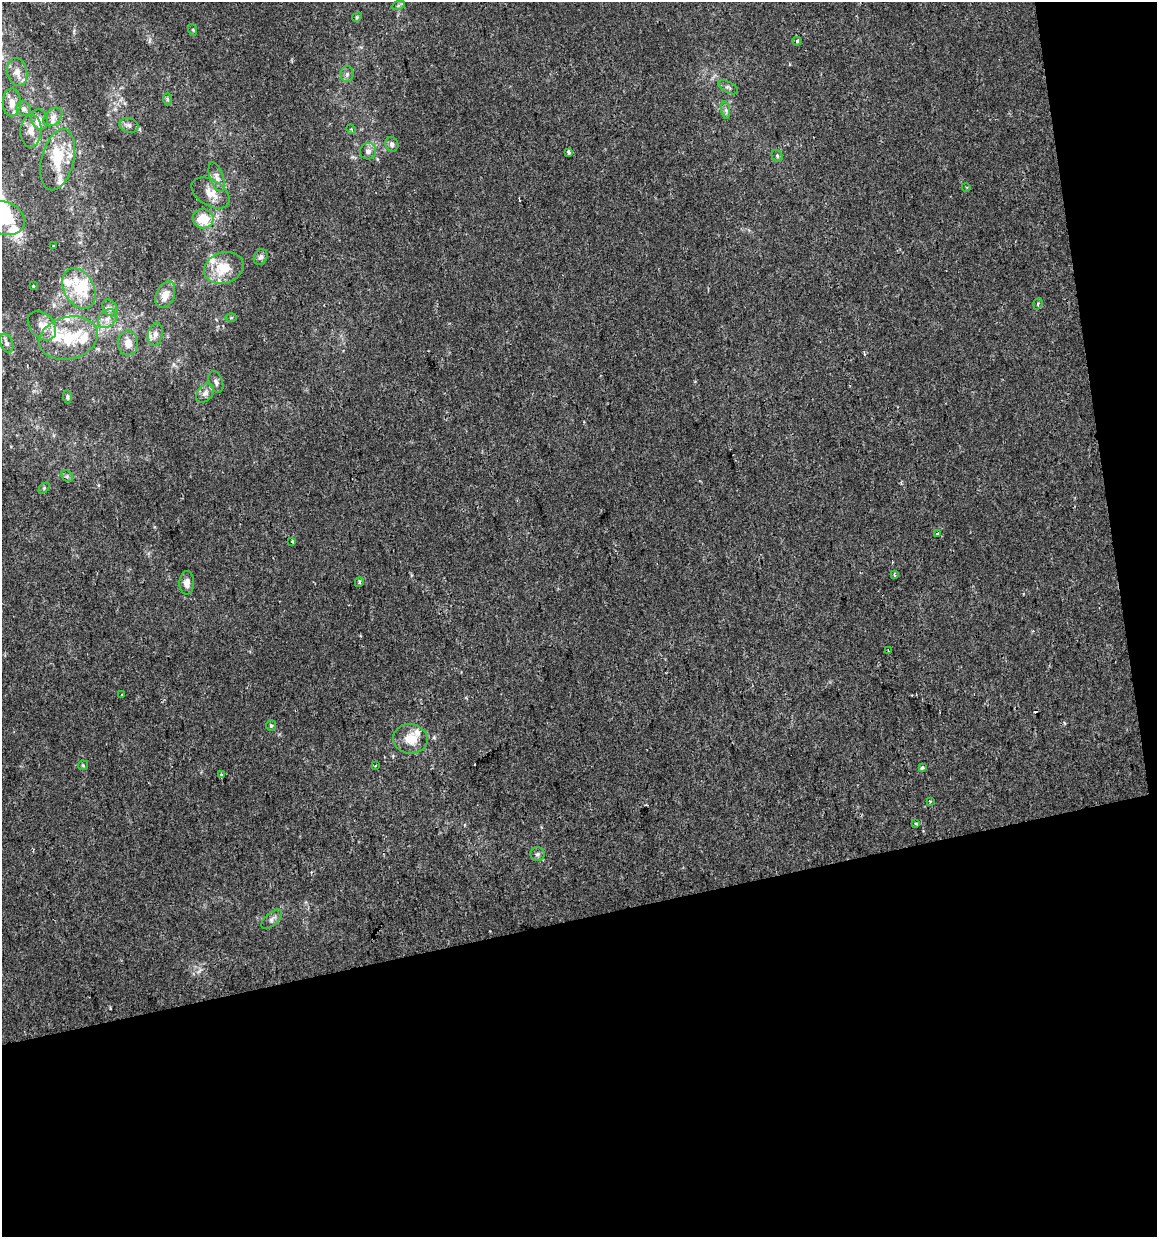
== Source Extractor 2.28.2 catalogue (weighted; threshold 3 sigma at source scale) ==
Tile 4 of 2 x 2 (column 2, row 2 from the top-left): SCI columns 1180-2334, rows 2-1236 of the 2373 x 2471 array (HDU 1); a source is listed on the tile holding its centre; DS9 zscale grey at full resolution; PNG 1159 x 1239 px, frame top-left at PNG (2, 2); each listed source drawn as its Kron ellipse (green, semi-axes under 4 px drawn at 4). Shown black and unused: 29% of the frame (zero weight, under 2 of 3 exposures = <1% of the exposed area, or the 3 px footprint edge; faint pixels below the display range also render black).
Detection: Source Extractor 2.28.2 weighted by HDU 2 'WHT'; one run over the whole footprint, this tile lists its part. Background 8.56e-05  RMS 0.0042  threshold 0.0189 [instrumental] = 3 sigma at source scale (4.5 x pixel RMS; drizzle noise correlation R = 1.50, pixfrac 1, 0.0396/0.0396 arcsec/px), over >= 5 px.
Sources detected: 84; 2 inside a brighter object's white glare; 3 cosmic-ray / hot-pixel residue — neither listed nor drawn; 16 inside a brighter listed object's ellipse — not listed separately; the other 63 listed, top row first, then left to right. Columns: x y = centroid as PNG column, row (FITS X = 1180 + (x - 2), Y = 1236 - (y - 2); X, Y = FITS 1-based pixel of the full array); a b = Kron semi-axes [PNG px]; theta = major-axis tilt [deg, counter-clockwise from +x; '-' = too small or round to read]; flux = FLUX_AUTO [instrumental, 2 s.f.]
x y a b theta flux
398 6 7 4 19 0.71
357 17 5 4 - 0.47
193 30 6 4 -72 0.49
797 41 4 4 - 1.1
17 72 14 9 -77 3.7
347 74 8 6 88 1.3
728 87 11 5 -28 1.1
167 99 6 4 -88 0.59
12 102 14 9 -90 3.8
24 109 7 7 - 1.4
726 110 9 4 -82 1.1
53 117 11 7 44 2.2
40 119 10 8 -73 2.1
129 125 9 7 -15 1.4
351 129 5 4 - 0.56
31 131 16 10 87 4.3
392 144 7 6 - 1.5
368 151 8 8 - 2.1
568 152 3 3 - 3.9
777 156 6 5 - 0.8
58 160 31 16 76 14
217 177 15 6 -72 2.5
966 187 4 3 - 0.33
211 193 21 13 -31 5.6
4 218 21 16 -24 19
203 219 10 9 - 9.4
53 246 3 2 - 0.43
261 257 8 6 65 1.4
224 268 20 15 18 12
33 286 3 3 - 1.3
79 288 21 15 -62 11
165 295 14 9 66 4.7
1038 304 6 4 71 0.63
110 308 9 7 -49 1.5
231 318 6 4 1 0.49
107 319 11 8 45 2.7
42 326 16 12 -48 4.7
155 334 12 7 77 2.3
69 338 30 21 14 17
6 343 10 6 -66 1.5
128 343 12 10 -88 4
216 382 11 7 -70 1.6
205 393 11 7 52 2.2
67 397 6 3 -86 0.67
67 476 6 5 - 0.77
44 488 6 4 46 0.62
938 533 3 3 - 1.6
292 541 3 3 - 0.54
895 575 3 2 - 0.56
359 582 5 4 - 0.73
187 583 12 7 88 3.1
888 650 3 2 - 0.75
122 695 3 3 - 1.9
271 726 5 5 - 0.64
410 739 17 14 -8 7.5
83 765 5 4 - 0.46
375 766 3 2 - 0.81
923 768 3 3 - 1.9
221 774 3 3 - 0.43
930 801 3 3 - 0.51
916 823 4 3 - 0.63
537 854 7 7 - 1.1
272 919 13 6 42 1.6
Isophote crosses this tile's border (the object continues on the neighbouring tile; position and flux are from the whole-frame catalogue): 1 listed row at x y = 4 218